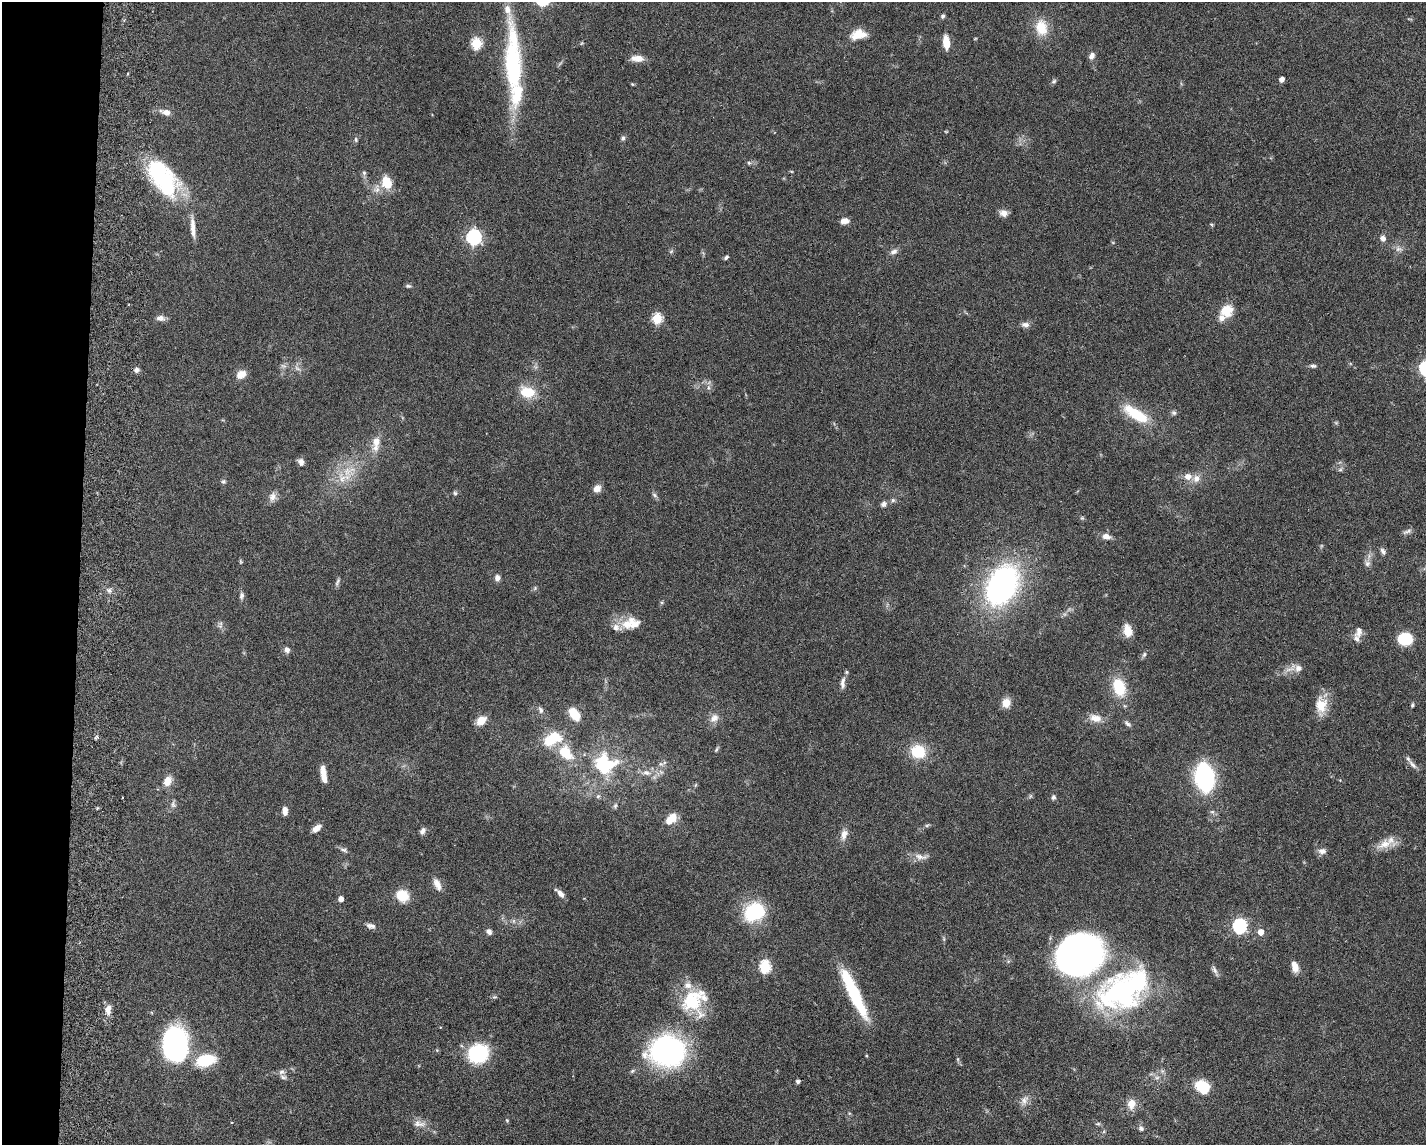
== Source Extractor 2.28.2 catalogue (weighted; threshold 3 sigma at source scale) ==
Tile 4 of 3 x 4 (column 1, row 2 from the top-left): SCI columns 277-1700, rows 2297-3439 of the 4712 x 4595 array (HDU 1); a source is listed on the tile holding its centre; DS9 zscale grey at full resolution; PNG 1428 x 1147 px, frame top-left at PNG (2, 2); no overlay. Shown black and unused: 5% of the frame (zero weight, under 3 of 6 exposures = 3% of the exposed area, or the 3 px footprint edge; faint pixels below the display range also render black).
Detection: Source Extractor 2.28.2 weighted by HDU 2 'WHT'; one run over the whole footprint, this tile lists its part. Background 0.0588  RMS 0.0038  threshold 0.0154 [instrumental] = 3 sigma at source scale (4.09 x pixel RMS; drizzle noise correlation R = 1.36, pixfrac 0.8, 0.05/0.05 arcsec/px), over >= 5 px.
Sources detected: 167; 2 too faint to see at this stretch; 2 inside a brighter object's white glare — not listed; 11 inside a brighter listed object's ellipse — not listed separately; the other 152 listed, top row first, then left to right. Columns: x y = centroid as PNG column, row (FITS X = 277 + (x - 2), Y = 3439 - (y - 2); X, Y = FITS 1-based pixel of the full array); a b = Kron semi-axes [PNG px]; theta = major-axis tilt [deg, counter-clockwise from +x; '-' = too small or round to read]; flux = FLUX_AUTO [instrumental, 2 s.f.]
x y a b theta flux
943 16 6 5 - 0.65
1041 27 23 16 -81 7.2
858 34 19 11 11 5.3
975 39 5 3 - 0.27
476 43 6 5 - 27
582 43 6 4 70 0.36
946 43 11 6 -84 5.9
1092 56 9 7 63 1.5
638 58 14 7 -3 3.6
513 61 91 19 -88 43
1282 79 4 4 - 1.9
1054 81 7 5 29 0.64
632 84 5 4 - 0.32
166 112 12 7 -17 2.6
946 131 5 3 - 0.28
623 138 6 5 - 0.77
356 140 7 5 -89 0.63
749 163 6 5 - 0.61
791 171 5 3 - 0.31
364 173 7 6 - 0.73
162 180 45 26 -45 33
387 182 15 11 -70 6.9
1004 213 10 8 -12 2.1
844 221 9 6 6 2.2
1211 224 5 3 - 0.35
193 227 29 6 -87 3.4
474 237 7 6 - 82
1383 238 8 7 - 1.5
1399 249 11 6 7 1.5
671 251 6 4 19 0.48
894 252 11 6 22 1.4
726 257 6 4 47 0.64
408 286 8 5 -1 0.64
1226 311 17 14 39 6.4
160 318 12 7 -7 1.5
657 318 5 5 - 24
1025 325 10 7 -6 1.5
1313 366 9 5 -3 0.85
297 368 10 4 -35 1.1
136 370 7 6 - 1.2
241 374 12 9 32 3.1
527 392 13 9 -11 11
1174 413 6 6 - 0.77
1138 415 27 12 -29 12
376 442 15 10 87 3.8
301 462 7 6 - 1.8
1340 470 7 4 1 0.62
348 471 33 13 28 9.6
1188 477 8 7 - 2.6
1196 478 10 10 - 2.4
223 482 6 6 - 0.65
597 488 9 7 45 2.4
455 493 6 5 - 0.61
654 495 8 5 -29 0.74
272 497 13 10 75 2.1
893 500 6 6 - 0.7
884 504 7 6 - 1.3
1082 518 5 5 - 0.47
1407 531 14 5 21 1.1
1106 536 11 7 -12 2
1383 551 10 6 -54 1.1
241 562 7 4 -59 0.4
1367 563 9 7 76 1.3
497 578 7 6 - 1.6
337 582 12 4 72 0.83
1002 585 29 19 63 120
535 588 6 5 - 0.52
109 590 7 7 - 1.2
241 595 9 6 83 1
627 624 19 13 -13 5.9
220 626 8 5 54 0.89
1128 631 13 8 -71 5.3
1359 631 15 9 79 2.2
1405 639 11 9 1 17
287 650 8 7 - 1.4
1144 654 8 5 63 0.77
1299 668 10 8 24 2.2
843 683 17 6 85 1.9
1119 687 15 10 -73 14
1006 703 11 10 - 3.4
1321 705 22 14 87 6.6
1412 705 5 4 - 0.51
541 710 10 6 -64 1.2
574 714 14 8 -52 7
714 718 14 10 45 2.6
1095 718 17 10 -14 3.6
481 720 13 9 38 3.7
1127 724 10 5 -37 1
96 737 6 4 27 0.65
552 739 26 15 27 12
716 750 8 4 63 0.54
918 751 12 10 -19 13
565 752 21 14 -52 9.8
603 764 21 18 1 24
661 764 7 5 -43 0.83
1412 765 17 5 -47 1.7
323 772 15 7 -79 3.3
646 773 12 7 -16 2.2
1204 777 17 10 -82 82
168 781 12 9 65 3.3
695 785 6 4 70 0.4
598 796 6 5 - 0.62
1030 796 6 4 71 0.48
1053 797 6 5 - 0.93
173 804 10 7 -74 1.1
615 806 8 5 63 0.68
285 811 9 5 -84 2.3
671 819 14 9 43 4.6
927 825 6 4 19 0.53
316 828 10 6 36 2.5
423 831 9 6 58 1.3
844 834 16 8 77 2.5
1385 844 25 12 13 4.8
343 850 11 5 -15 0.97
1322 851 11 8 -6 1.7
921 857 22 8 -6 2.6
437 884 18 8 -65 2.6
560 893 12 5 -45 2
402 895 11 10 - 9.4
341 899 5 4 - 2
754 912 18 14 29 29
513 921 7 4 -90 0.68
371 926 13 7 -11 1.5
1239 926 6 6 - 56
489 932 7 6 - 1.3
1261 932 5 5 - 3.8
944 939 6 4 -72 0.48
1079 955 40 32 25 170
765 967 6 5 - 36
1295 967 12 7 -73 3
1215 970 16 5 -63 1.2
1121 990 69 34 30 71
854 993 55 10 -64 26
494 997 7 4 0 0.49
692 1000 34 29 88 20
108 1010 12 8 82 2.8
175 1045 31 20 -88 75
667 1051 32 26 -2 83
478 1053 13 11 31 41
867 1056 4 3 - 0.33
958 1059 6 4 72 0.43
205 1060 20 11 14 15
282 1072 9 7 5 1.2
1157 1078 8 5 7 1
798 1081 4 4 - 1
1202 1086 12 10 -39 13
1024 1100 15 9 65 2.4
1131 1104 13 10 78 3.9
507 1120 5 4 - 0.39
419 1124 19 8 -7 2.7
1098 1124 7 4 8 0.53
1141 1128 7 6 - 1